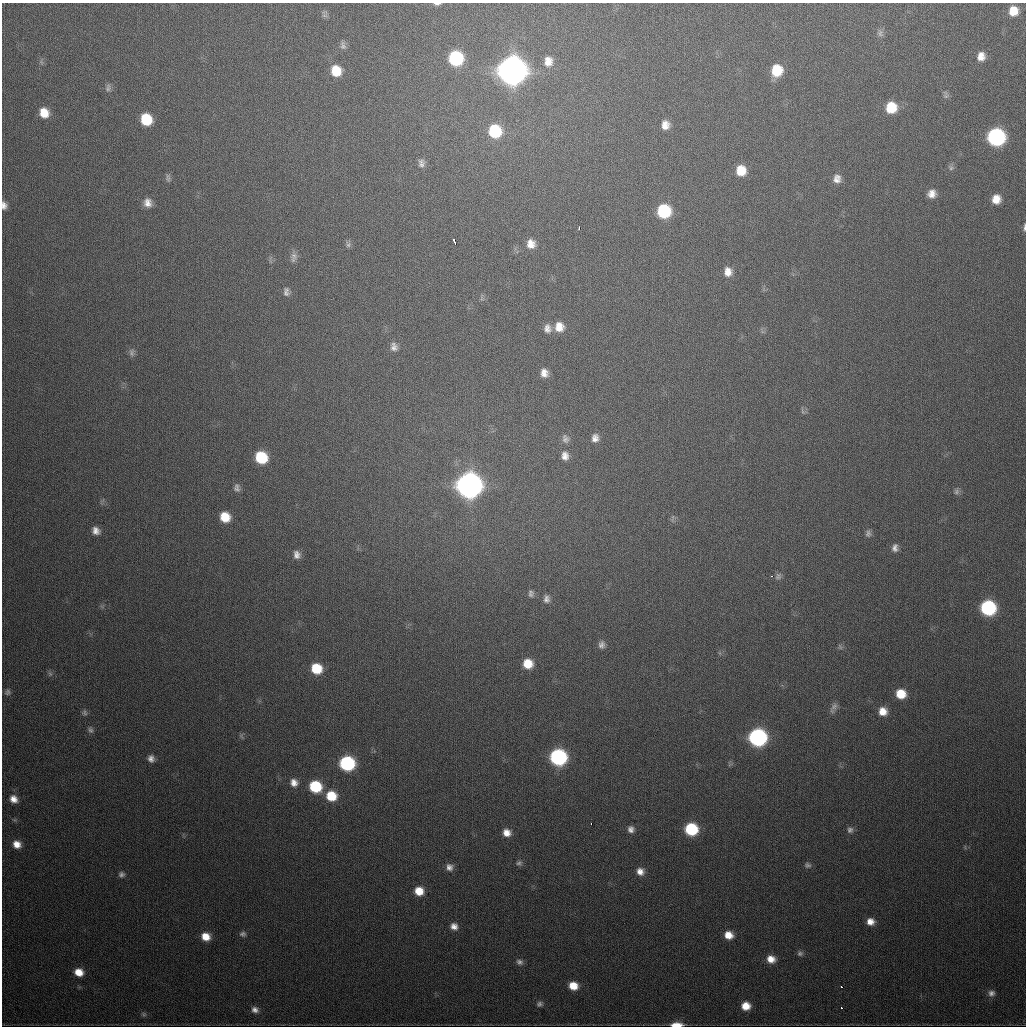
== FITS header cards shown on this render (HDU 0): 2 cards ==
NAXIS1  =                 1024
NAXIS2  =                 1024

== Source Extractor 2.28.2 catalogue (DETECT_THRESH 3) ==
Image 1024 x 1024 px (HDU 0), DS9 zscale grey, 1 PNG px = 1 image px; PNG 1028 x 1028 px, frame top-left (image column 1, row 1024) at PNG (2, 3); no overlay
Background 450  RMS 16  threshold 48.1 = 3 sigma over >= 5 px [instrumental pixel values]
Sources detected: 109; all 109 listed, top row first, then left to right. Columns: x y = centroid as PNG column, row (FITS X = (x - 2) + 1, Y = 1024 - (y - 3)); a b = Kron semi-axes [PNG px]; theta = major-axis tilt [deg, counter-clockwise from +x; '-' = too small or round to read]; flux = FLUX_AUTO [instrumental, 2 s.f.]
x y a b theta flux
437 4 8 3 2 2.6e+03
1013 11 10 9 - 1.7e+04
324 15 8 4 -19 2.0e+03
880 33 11 6 83 3.7e+03
343 46 12 7 -81 3.7e+03
981 56 10 9 - 9.9e+03
456 58 11 10 - 1.1e+05
548 61 13 11 89 1.1e+04
777 70 11 9 79 3.1e+04
336 71 11 10 - 2.3e+04
512 71 12 12 - 2.3e+06
108 88 12 6 81 3.6e+03
946 96 7 5 44 2.6e+03
891 108 11 10 - 3.1e+04
44 113 10 9 - 1.7e+04
146 119 10 9 - 4.0e+04
665 125 11 9 80 9.7e+03
495 131 12 11 - 6.1e+04
996 137 10 10 - 2.7e+05
421 163 12 9 -81 5.6e+03
951 168 7 5 46 2.5e+03
741 171 10 9 - 2.1e+04
168 178 12 5 -83 3.0e+03
837 179 10 9 - 7.5e+03
932 194 9 9 - 8.7e+03
996 199 9 8 - 1.3e+04
148 203 11 10 - 8.6e+03
4 205 9 6 -83 5.6e+03
664 211 10 10 - 8.2e+04
1024 227 10 3 88 2.3e+03
579 228 4 2 - 3.0e+03
454 242 7 3 -70 5.2e+03
348 244 9 6 -85 3.0e+03
531 244 12 11 - 1.1e+04
294 257 15 8 78 5.6e+03
728 272 11 9 90 1.0e+04
286 292 11 7 90 4.5e+03
559 327 11 10 - 1.3e+04
547 328 11 9 -85 7.1e+03
394 347 11 9 -77 5.7e+03
132 352 11 7 84 3.9e+03
544 373 9 8 - 8.0e+03
802 411 7 4 -71 1.9e+03
595 438 10 8 78 6.5e+03
565 439 12 8 -67 4.9e+03
565 456 10 8 -80 7.4e+03
261 457 10 9 - 5.3e+04
469 485 11 11 - 1.4e+06
237 488 12 8 -84 4.6e+03
956 491 9 7 75 3.7e+03
225 517 10 9 - 2.2e+04
96 531 9 8 - 7.3e+03
868 533 9 7 86 3.8e+03
895 548 10 8 85 5.4e+03
297 555 10 9 - 6.8e+03
772 576 3 2 - 2.1e+03
778 576 10 8 61 3.4e+03
531 593 10 8 -88 3.7e+03
546 599 10 8 -89 5.0e+03
988 608 10 9 - 1.6e+05
601 645 10 8 87 5.0e+03
840 647 9 4 -63 2.2e+03
528 664 9 9 - 2.1e+04
316 668 10 9 - 3.3e+04
50 674 7 4 -55 2.2e+03
7 692 8 6 60 2.7e+03
901 694 9 9 - 2.3e+04
834 706 13 8 66 5.4e+03
883 711 9 9 - 1.3e+04
84 713 8 7 - 3.1e+03
90 730 9 6 -70 3.4e+03
757 737 10 10 - 3.0e+05
558 757 10 10 - 2.2e+05
151 758 8 7 - 5.6e+03
347 763 10 9 - 1.4e+05
294 783 10 9 - 8.3e+03
315 786 10 9 - 5.6e+04
331 796 10 9 - 2.8e+04
14 799 9 8 - 8.8e+03
591 824 3 2 - 4.5e+03
631 829 8 8 - 5.2e+03
691 829 9 9 - 7.3e+04
850 830 9 8 - 4.2e+03
507 833 9 8 - 9.6e+03
17 844 9 8 - 1.1e+04
519 863 8 6 11 2.9e+03
807 865 9 8 - 3.1e+03
449 867 9 8 - 5.8e+03
640 871 9 9 - 8.4e+03
121 874 8 7 - 3.4e+03
419 891 9 8 - 1.7e+04
870 922 9 8 - 9.2e+03
454 926 9 8 - 7.3e+03
243 934 8 6 1 3.0e+03
728 935 9 8 - 1.3e+04
206 937 9 8 - 1.5e+04
800 953 7 7 - 3.0e+03
771 959 9 8 - 1.2e+04
519 962 9 7 -15 3.9e+03
79 972 9 8 - 1.5e+04
573 986 9 8 - 1.7e+04
841 987 3 2 - 1.5e+03
991 993 9 8 - 4.8e+03
539 1004 8 7 - 3.1e+03
746 1006 9 8 - 1.5e+04
841 1008 3 3 - 2.5e+03
255 1010 9 7 -27 5.3e+03
144 1014 6 5 - 1.9e+03
676 1025 11 4 2 1.7e+04
At the frame edge (FLAGS 8, measured only in part): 4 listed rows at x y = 437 4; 4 205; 1024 227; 676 1025